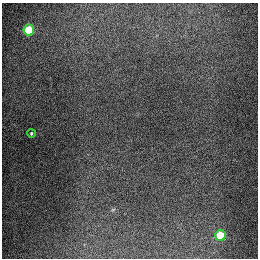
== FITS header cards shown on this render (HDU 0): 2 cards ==
NAXIS1  =                  256
NAXIS2  =                  256

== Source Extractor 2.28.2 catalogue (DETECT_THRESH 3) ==
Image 256 x 256 px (HDU 0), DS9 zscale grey, 1 PNG px = 1 image px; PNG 260 x 260 px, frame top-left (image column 1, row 256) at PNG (2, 3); each listed source drawn as its Kron ellipse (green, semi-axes under 4 px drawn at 4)
Background 1300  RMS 27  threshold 80.7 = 3 sigma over >= 5 px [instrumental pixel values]
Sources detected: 3; all 3 listed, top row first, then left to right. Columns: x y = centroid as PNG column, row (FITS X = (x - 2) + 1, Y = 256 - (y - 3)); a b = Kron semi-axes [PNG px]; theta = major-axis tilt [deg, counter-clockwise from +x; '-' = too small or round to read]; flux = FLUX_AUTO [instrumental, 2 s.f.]
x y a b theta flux
29 30 5 5 - 93000
31 133 4 3 - 2500
220 235 5 5 - 68000